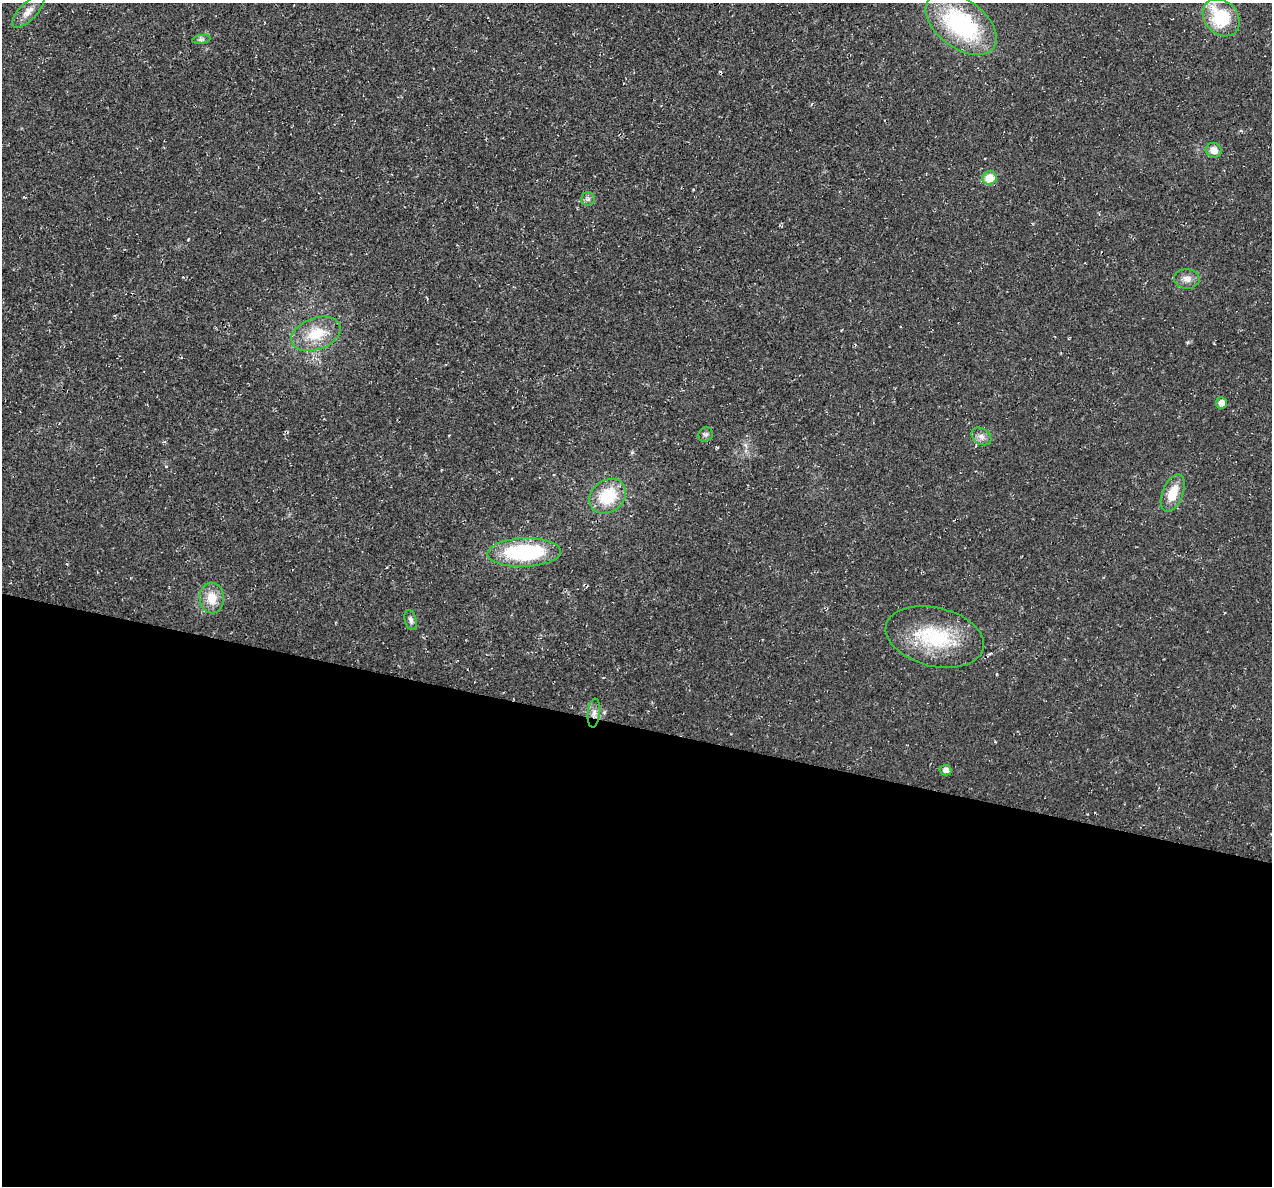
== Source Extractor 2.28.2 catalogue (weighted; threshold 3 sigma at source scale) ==
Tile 14 of 4 x 4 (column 2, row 4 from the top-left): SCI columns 1271-2540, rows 124-1307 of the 5084 x 5107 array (HDU 1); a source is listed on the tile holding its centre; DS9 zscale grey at full resolution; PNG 1274 x 1188 px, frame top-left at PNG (2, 3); each listed source drawn as its Kron ellipse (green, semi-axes under 4 px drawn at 4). Shown black and unused: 39% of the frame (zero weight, under 2 of 3 exposures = <1% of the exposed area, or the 3 px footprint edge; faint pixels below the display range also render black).
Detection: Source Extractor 2.28.2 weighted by HDU 2 'WHT'; one run over the whole footprint, this tile lists its part. Background 0.0221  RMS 0.0062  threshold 0.0279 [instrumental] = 3 sigma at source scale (4.5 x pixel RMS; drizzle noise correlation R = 1.50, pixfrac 1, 0.05/0.05 arcsec/px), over >= 5 px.
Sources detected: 20; all 20 listed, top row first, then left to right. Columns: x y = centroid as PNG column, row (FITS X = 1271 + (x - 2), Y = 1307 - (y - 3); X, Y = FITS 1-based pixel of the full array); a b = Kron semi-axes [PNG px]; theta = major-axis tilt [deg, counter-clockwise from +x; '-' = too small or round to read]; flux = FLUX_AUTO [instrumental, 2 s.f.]
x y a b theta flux
28 11 21 8 46 5.8
1221 18 20 16 -46 33
961 24 41 24 -37 75
201 39 9 4 8 1.4
1214 150 8 7 - 5.4
989 178 7 6 - 11
588 199 7 6 - 1.8
1187 279 13 9 -3 4.3
316 334 25 16 20 19
1221 403 5 5 - 5.1
706 434 8 6 41 1.7
981 436 11 8 -34 3.1
1173 493 20 10 68 12
608 496 20 16 38 25
524 552 37 14 2 63
212 598 15 12 -87 10
411 620 10 6 -73 2.1
935 637 50 29 -14 47
594 713 14 6 83 3.4
946 770 6 5 - 3.1
Overlapping masked pixels (flux is a lower limit): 1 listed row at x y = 594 713